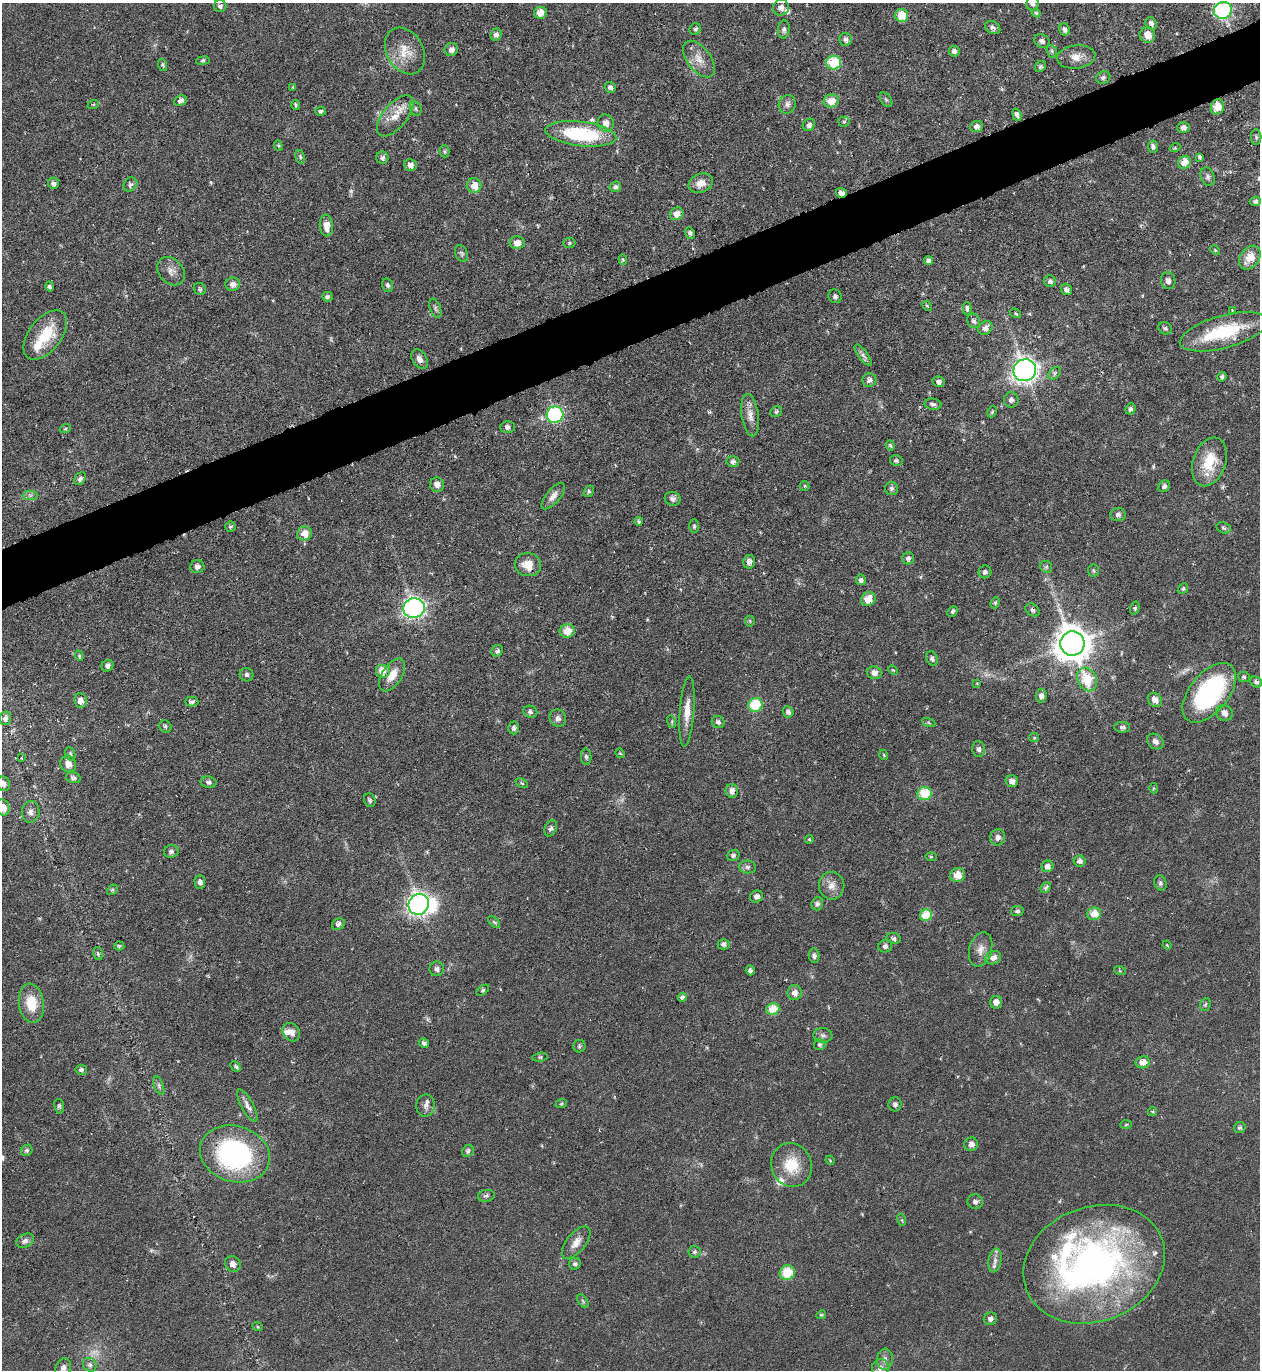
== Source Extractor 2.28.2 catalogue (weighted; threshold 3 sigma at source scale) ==
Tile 10 of 4 x 4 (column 2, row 3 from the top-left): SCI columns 1407-2664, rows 1369-2736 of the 5460 x 5473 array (HDU 1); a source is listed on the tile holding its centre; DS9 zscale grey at full resolution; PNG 1262 x 1372 px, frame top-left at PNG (2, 3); each listed source drawn as its Kron ellipse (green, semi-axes under 4 px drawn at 4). Shown black and unused: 4% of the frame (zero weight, under 4 of 8 exposures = <1% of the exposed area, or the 3 px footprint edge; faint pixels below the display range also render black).
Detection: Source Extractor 2.28.2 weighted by HDU 2 'WHT'; one run over the whole footprint, this tile lists its part. Background 0.0583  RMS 0.0049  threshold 0.02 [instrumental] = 3 sigma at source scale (4.09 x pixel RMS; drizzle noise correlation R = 1.36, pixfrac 0.8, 0.05/0.05 arcsec/px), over >= 5 px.
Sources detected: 298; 5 too faint to see at this stretch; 3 inside a brighter object's white glare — neither listed nor drawn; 7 inside a brighter listed object's ellipse — not listed separately; the other 283 listed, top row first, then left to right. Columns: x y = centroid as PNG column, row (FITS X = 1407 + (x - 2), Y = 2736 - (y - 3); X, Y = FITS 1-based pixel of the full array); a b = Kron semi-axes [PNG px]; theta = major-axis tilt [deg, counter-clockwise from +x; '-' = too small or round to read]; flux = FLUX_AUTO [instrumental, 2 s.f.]
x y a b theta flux
1032 3 7 6 - 1.3
220 6 6 6 - 1.4
781 7 8 8 - 2.4
1223 10 9 8 - 58
540 13 6 6 - 5.8
1036 13 4 4 - 0.77
902 15 6 6 - 9.5
1151 23 6 5 - 1.6
993 28 8 6 -29 1.7
695 29 6 5 - 0.95
784 29 9 6 85 1.4
1065 29 6 5 - 1.6
496 34 6 5 - 1.6
1147 35 8 7 - 5
846 39 6 6 - 1.7
1042 41 8 6 -30 1.9
451 49 7 6 - 2.3
405 51 25 18 -61 10
954 51 5 5 - 1.6
1052 51 6 5 - 0.76
1076 57 19 11 7 5.5
699 59 21 11 -52 6
203 61 7 3 9 0.7
834 63 7 7 - 16
163 65 6 4 -73 0.79
1040 66 6 5 - 0.99
1103 77 7 6 - 1.3
293 87 4 2 - 0.46
610 87 5 5 - 1.2
886 100 8 5 -54 0.89
181 101 6 5 - 2.2
831 101 8 6 10 7.2
787 104 9 8 - 2
93 105 6 4 20 0.52
295 105 5 3 - 0.78
1217 107 8 6 70 7.1
416 109 7 5 -67 1
320 111 5 4 - 0.93
1017 115 6 4 -68 1.5
395 116 25 12 50 7.9
844 122 5 5 - 0.78
606 123 9 8 - 3.3
809 125 6 5 - 1.7
977 126 6 5 - 2.2
1183 128 6 5 - 2.2
581 134 36 12 -7 40
1256 137 8 5 -89 0.99
278 146 5 4 - 0.66
1153 146 6 5 - 1.3
1175 148 5 3 - 0.58
445 151 6 5 - 0.77
300 157 7 4 -80 0.91
1200 157 4 3 - 1
382 158 6 6 - 1.4
1184 162 7 6 - 7.1
410 165 6 5 - 2.8
1208 177 9 6 -68 1.5
54 183 5 5 - 1.5
701 183 12 9 20 4.8
130 185 7 6 - 1.4
474 185 7 7 - 6.8
615 187 6 5 - 1.2
841 193 5 5 - 2.6
1255 201 5 4 - 1.1
677 214 7 6 - 4.5
326 225 11 6 -85 4.8
690 233 6 5 - 1
517 243 8 6 -1 4.5
569 243 6 5 - 0.75
1215 250 5 3 - 0.49
462 253 9 6 -66 1.1
1250 258 13 9 55 6.5
623 259 5 4 - 0.61
929 261 4 4 - 1.8
171 271 16 12 -47 3.8
1050 281 6 5 - 1.5
1168 281 8 7 - 2.5
233 284 7 6 - 3
388 285 7 5 -71 1
49 287 5 4 - 1.1
200 289 6 5 - 0.85
1066 289 6 5 - 1.5
835 296 7 6 - 1.2
327 297 5 5 - 1.2
927 306 5 4 - 0.57
435 308 10 5 -68 1.1
967 309 6 4 -88 1.5
1232 310 4 3 - 0.45
1016 313 6 3 -32 0.61
974 321 7 6 - 1.4
985 328 8 6 40 2.1
1165 328 7 6 - 1.1
1224 332 45 16 15 31
45 335 29 16 52 17
863 355 13 4 -53 1.6
419 359 10 7 -56 2.3
1025 370 11 11 - 250
1055 373 7 5 42 1.1
1222 377 5 4 - 1
869 380 7 6 - 2.2
939 382 6 5 - 1.7
1011 400 7 7 - 1.7
933 404 8 5 -9 1.4
1130 409 6 5 - 1.1
776 412 6 5 - 0.96
992 412 6 4 64 0.65
555 415 8 8 - 49
750 415 21 8 -82 4.4
507 427 7 6 - 1.6
65 429 6 3 19 0.58
890 445 5 4 - 0.7
896 461 6 5 - 1
733 462 6 5 - 1.5
1209 462 25 16 71 15
80 479 7 5 51 1.5
437 485 7 7 - 2.8
805 486 5 4 - 0.64
1164 486 6 5 - 1.3
891 489 6 6 - 1.2
589 491 6 4 56 0.9
30 495 7 4 1 1.2
553 496 16 7 50 3.2
673 499 8 7 - 1.9
1118 515 8 6 2 1.7
639 521 4 4 - 0.96
694 526 7 5 90 0.97
230 527 5 5 - 0.83
1224 528 7 5 -18 1.2
304 534 7 7 - 5.9
908 558 6 6 - 1.4
749 562 7 6 - 2.4
528 565 13 11 -11 6.6
197 567 7 6 - 2
1046 567 6 5 - 0.95
1093 570 6 6 - 0.88
985 572 6 6 - 1.5
861 580 5 5 - 1.5
1183 589 6 4 50 0.72
868 599 7 6 - 6.4
995 603 6 4 62 0.72
414 608 11 10 - 130
1135 608 6 4 73 0.82
1033 610 7 6 - 1.3
952 611 6 4 46 0.86
750 621 5 5 - 0.63
567 631 7 6 - 8.2
1072 643 12 12 - 770
497 651 6 5 - 1.6
79 656 5 4 - 0.61
932 659 8 5 -67 1.2
107 666 6 5 - 1.6
893 670 5 3 - 0.47
382 671 7 7 - 5.4
874 673 7 6 - 2.7
247 675 7 6 - 1.3
392 675 18 10 57 7.1
1244 677 6 5 - 1
1087 679 12 9 -68 16
1256 682 6 5 - 1.2
977 683 4 4 - 0.41
1209 693 35 19 51 72
1041 696 7 5 84 2
80 700 7 6 - 3.2
1155 700 8 6 -44 4.1
192 702 7 5 0 1.2
755 705 7 7 - 17
687 711 35 7 86 6.6
530 712 7 6 - 1.3
788 712 6 5 - 1.6
1224 713 8 7 - 3
5 718 7 5 77 2.3
558 718 9 8 - 2
672 722 6 4 -73 0.67
718 722 6 6 - 1.5
929 723 7 3 -19 0.67
165 726 6 5 - 1.1
1122 727 8 5 -1 1.4
514 728 6 5 - 1.3
1034 738 5 4 - 0.57
1155 741 9 7 -42 2
979 749 8 6 -89 1.5
620 753 5 4 - 0.46
70 754 7 5 -70 0.88
884 755 5 3 - 0.44
586 757 8 5 -81 1.1
21 758 4 3 - 0.45
68 764 8 7 - 3.8
73 778 7 5 -13 1.4
1012 781 6 5 - 2.2
209 782 8 5 -10 1.5
522 783 7 4 -28 0.86
3 784 7 6 - 2.2
1153 788 5 3 - 0.47
732 791 7 6 - 3
925 794 7 6 - 14
370 800 7 5 -71 1.1
3 808 8 7 - 6.6
31 812 11 9 84 2.4
551 828 8 5 65 1.6
998 837 8 7 - 2.2
809 839 4 3 - 0.58
171 851 7 6 - 1.4
733 855 6 5 - 1.1
931 857 6 4 0 0.53
1080 861 6 5 - 1.9
1047 866 6 5 - 2.7
747 867 8 6 -2 1.4
957 875 7 7 - 7.6
200 882 7 5 -89 1.7
1160 883 8 6 -72 1.2
832 886 14 12 -80 4.5
1046 887 6 4 48 1.4
112 890 6 4 44 0.66
756 896 7 6 - 2.2
419 904 10 10 - 180
817 904 6 5 - 1.3
1017 911 6 5 - 1.1
1094 914 7 6 - 7.9
926 915 6 5 - 13
494 922 7 4 -44 0.82
338 924 7 5 29 1.7
894 938 7 5 -10 1.4
724 944 6 5 - 1.4
1167 945 4 3 - 0.46
119 946 5 4 - 0.81
885 946 7 6 - 1.5
981 949 17 11 75 4.5
98 954 6 5 - 0.89
814 956 7 5 -88 1.4
993 958 8 6 19 4
437 969 7 7 - 1.8
750 970 5 4 - 1.4
1120 971 6 4 -18 0.48
483 990 7 3 36 0.69
795 993 7 7 - 3.2
682 997 4 3 - 1.1
996 1002 6 6 - 3
31 1003 20 12 -82 12
1205 1004 7 5 66 0.86
773 1009 7 5 18 9.8
291 1032 10 8 -55 3.6
823 1035 9 7 -6 1.5
424 1043 5 4 - 1.2
819 1044 6 6 - 0.9
579 1046 6 6 - 1
540 1057 7 4 9 0.74
1143 1062 7 6 - 4.5
236 1066 6 4 -46 0.83
81 1070 6 5 - 1.2
159 1085 10 4 -69 1.2
561 1104 6 3 20 0.61
895 1104 7 6 - 1.4
247 1105 18 6 -62 3
59 1106 7 5 -80 0.98
426 1106 11 9 86 2.4
1152 1111 5 4 - 0.59
1126 1124 6 4 3 0.59
1240 1127 6 5 - 1
971 1144 7 6 - 2.3
27 1150 6 5 - 0.98
468 1151 6 5 - 1.3
235 1154 36 28 -17 81
830 1160 5 3 - 0.38
791 1165 22 20 -71 14
486 1196 8 6 9 1.2
975 1202 8 7 - 1.7
902 1220 6 4 -72 0.66
25 1241 9 6 29 1.9
576 1243 19 9 51 4.3
695 1252 6 6 - 1.1
995 1260 12 6 80 2.2
233 1264 8 7 - 3
575 1264 6 5 - 1.1
1094 1264 72 57 21 200
787 1273 8 7 - 14
583 1301 8 4 -54 0.89
821 1315 5 4 - 0.7
990 1319 7 6 - 1.7
258 1327 5 3 - 0.46
885 1359 10 7 85 2.3
90 1365 7 6 - 1.4
63 1368 10 7 74 2.6
880 1368 9 8 - 2.9
Overlapping masked pixels (flux is a lower limit): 1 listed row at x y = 841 193
Isophote crosses this tile's border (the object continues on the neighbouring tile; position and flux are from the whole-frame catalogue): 6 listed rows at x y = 1032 3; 1223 10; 3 784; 3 808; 63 1368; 880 1368